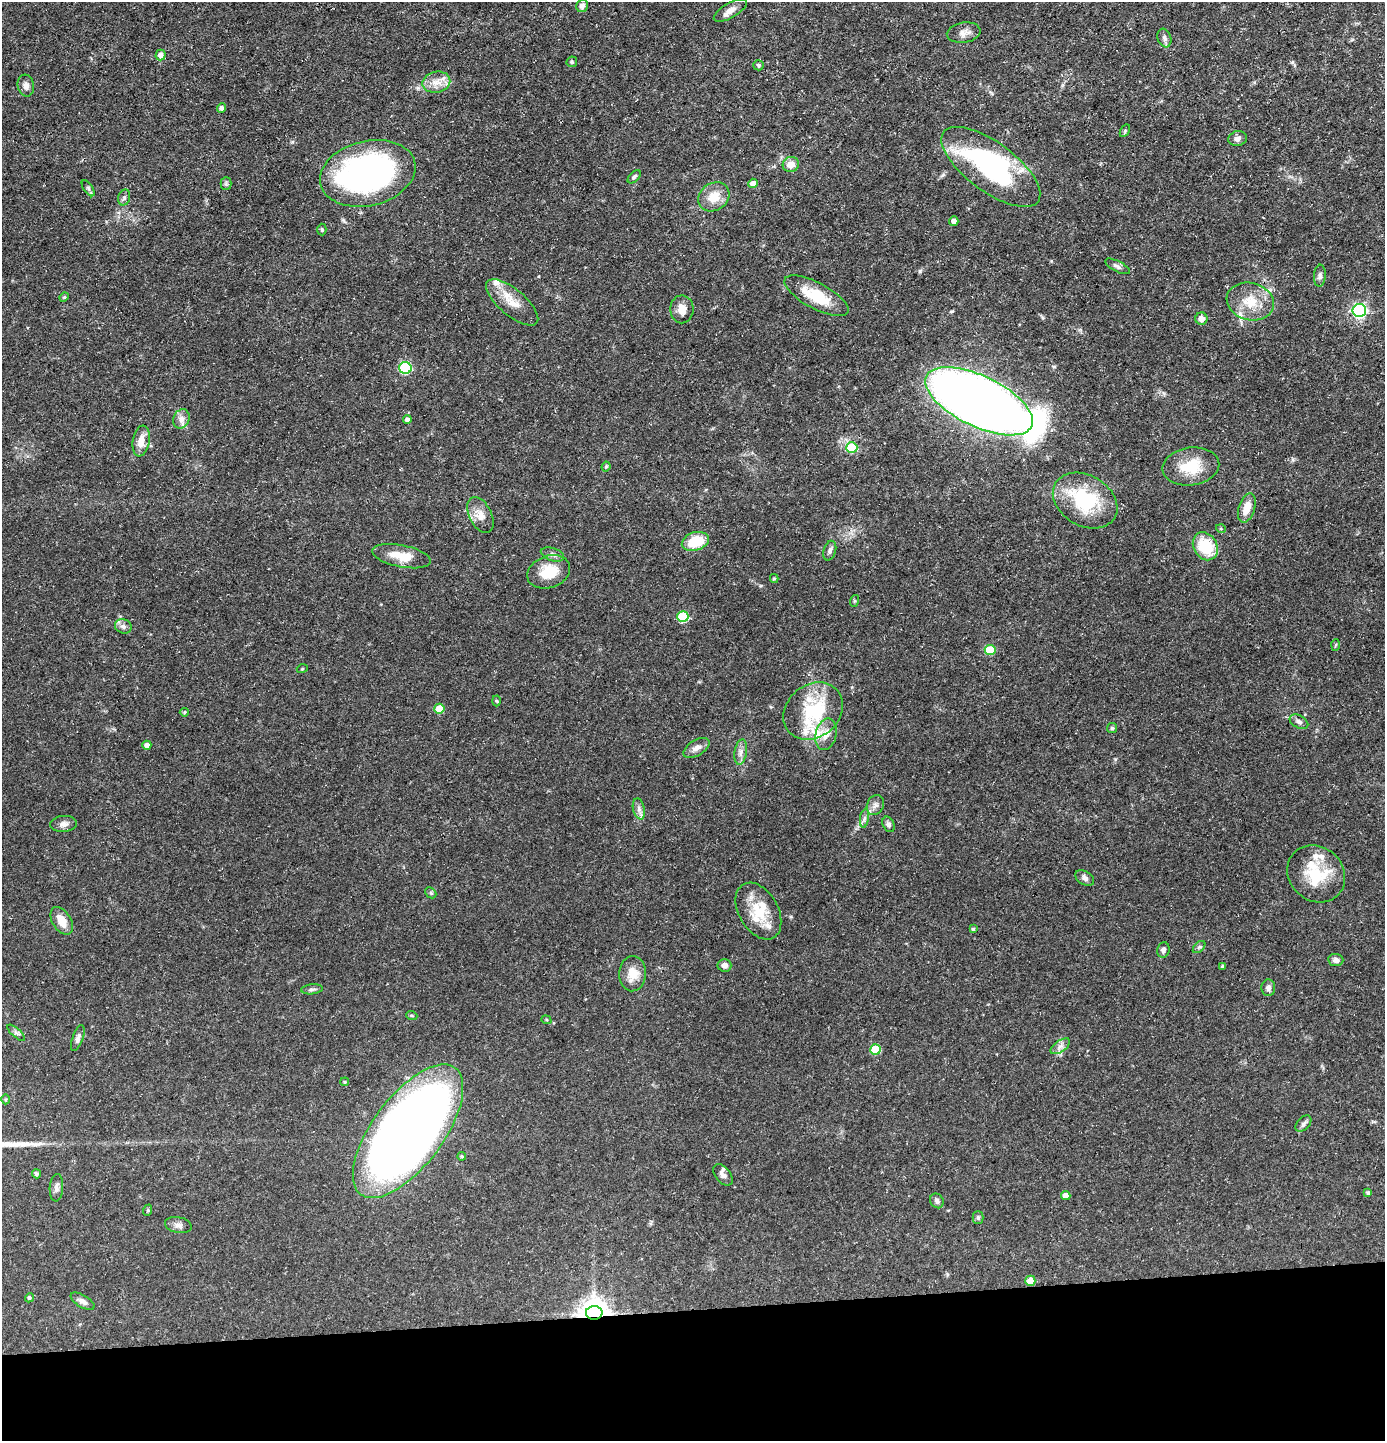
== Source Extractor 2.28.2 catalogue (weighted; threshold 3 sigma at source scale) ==
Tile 8 of 3 x 3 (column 2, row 3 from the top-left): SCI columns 1456-2838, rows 1-1439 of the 4292 x 4317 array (HDU 1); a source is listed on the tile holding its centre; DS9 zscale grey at full resolution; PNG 1387 x 1443 px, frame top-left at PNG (2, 2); each listed source drawn as its Kron ellipse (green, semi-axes under 4 px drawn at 4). Shown black and unused: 9% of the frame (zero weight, under 3 of 5 exposures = <1% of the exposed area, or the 3 px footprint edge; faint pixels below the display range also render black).
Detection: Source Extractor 2.28.2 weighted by HDU 2 'WHT'; one run over the whole footprint, this tile lists its part. Background 0.0975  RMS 0.0046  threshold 0.0207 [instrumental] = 3 sigma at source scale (4.5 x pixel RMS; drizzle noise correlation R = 1.50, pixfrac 1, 0.05/0.05 arcsec/px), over >= 5 px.
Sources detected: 119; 2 inside a brighter object's white glare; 1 long thin detection or spike segment (spike, bleed or trail) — neither listed nor drawn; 6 inside a brighter listed object's ellipse — not listed separately; the other 110 listed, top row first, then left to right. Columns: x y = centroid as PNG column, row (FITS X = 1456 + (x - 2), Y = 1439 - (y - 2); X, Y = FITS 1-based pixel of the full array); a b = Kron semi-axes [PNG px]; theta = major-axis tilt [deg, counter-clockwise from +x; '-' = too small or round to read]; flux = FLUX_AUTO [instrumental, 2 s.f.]
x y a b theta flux
582 6 6 6 - 2
730 10 19 7 30 3
964 33 17 10 9 3.5
1164 38 9 6 -72 1.6
161 55 5 5 - 2.5
572 62 5 5 - 0.71
758 65 5 5 - 0.78
436 82 14 10 12 5
26 86 11 8 -75 2.5
222 108 4 4 - 1.4
1125 131 7 4 58 0.64
1237 139 9 7 12 2
791 164 8 7 - 4.5
991 167 59 24 -36 79
368 173 48 32 14 140
634 177 8 5 45 0.94
226 183 6 5 - 0.85
753 183 5 4 - 3.3
88 188 9 4 -55 0.91
714 197 16 13 35 8
124 198 8 6 73 1.3
954 221 5 4 - 2.1
322 229 6 4 -87 0.66
1117 266 13 5 -27 1.4
1320 276 11 6 85 1.3
816 296 36 13 -28 16
64 297 5 4 - 0.62
512 302 32 13 -40 8.9
1250 302 24 18 -14 12
682 309 14 11 89 4.5
1359 310 6 6 - 92
1201 319 6 6 - 3.4
405 368 6 6 - 35
979 401 58 25 -26 710
181 419 10 8 67 2.4
407 419 4 4 - 1.5
141 441 15 8 80 5.3
852 448 5 5 - 22
606 466 5 3 - 0.6
1191 466 28 19 8 14
1085 501 34 25 -31 31
1247 508 15 8 72 5.9
480 515 19 11 -64 4.9
1221 529 5 3 - 0.41
695 541 14 9 18 14
1205 546 15 11 -59 17
830 551 10 6 73 1.5
552 554 12 6 -18 1.8
402 556 30 11 -11 9.7
549 572 22 16 20 11
774 578 4 4 - 0.52
854 601 6 4 71 0.49
683 616 5 5 - 25
123 626 8 7 - 1.8
1336 645 6 4 86 0.54
990 650 5 5 - 16
302 669 5 3 - 0.44
497 701 5 3 - 0.56
439 709 5 5 - 11
813 711 32 26 39 29
184 712 4 4 - 0.62
1299 722 10 6 -27 1.6
1112 728 5 5 - 0.74
826 734 16 10 77 4.6
147 745 4 4 - 1.9
696 748 14 7 31 2.8
741 752 13 6 81 2.2
875 805 10 8 65 2.1
639 809 10 6 -77 1.8
864 818 9 4 81 1.3
63 824 13 8 5 2.4
889 824 8 5 -64 1.3
1316 874 30 27 -41 19
1085 878 10 6 -32 1.5
431 893 6 4 -44 0.72
758 911 31 19 -60 15
62 921 15 9 -59 6.1
973 929 3 3 - 0.62
1199 947 7 4 44 0.84
1163 950 8 6 82 1.4
1336 960 7 6 - 1.8
724 965 7 6 - 2.6
1223 966 3 3 - 0.93
633 974 18 13 87 7
1268 988 8 7 - 1.7
312 989 11 5 6 1.1
412 1016 6 3 -20 0.48
546 1020 5 4 - 0.56
16 1033 11 4 -42 1.2
78 1038 14 5 71 1.8
1060 1046 11 5 35 2
875 1049 5 5 - 17
345 1082 4 3 - 0.52
5 1099 5 3 - 0.47
1303 1124 9 6 46 1.4
408 1131 79 35 53 560
462 1156 4 3 - 0.65
37 1174 4 4 - 0.82
723 1175 12 7 -50 2
56 1188 14 6 87 1.9
1368 1193 4 4 - 0.89
1066 1195 5 4 - 3.6
937 1201 8 6 -56 1.3
148 1210 6 3 72 0.49
978 1218 6 5 - 0.8
178 1225 13 8 -12 2.2
1030 1281 5 5 - 7
29 1298 5 4 - 0.83
83 1301 13 6 -30 1.9
594 1313 8 7 - 600
Overlapping masked pixels (flux is a lower limit): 1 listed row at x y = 594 1313